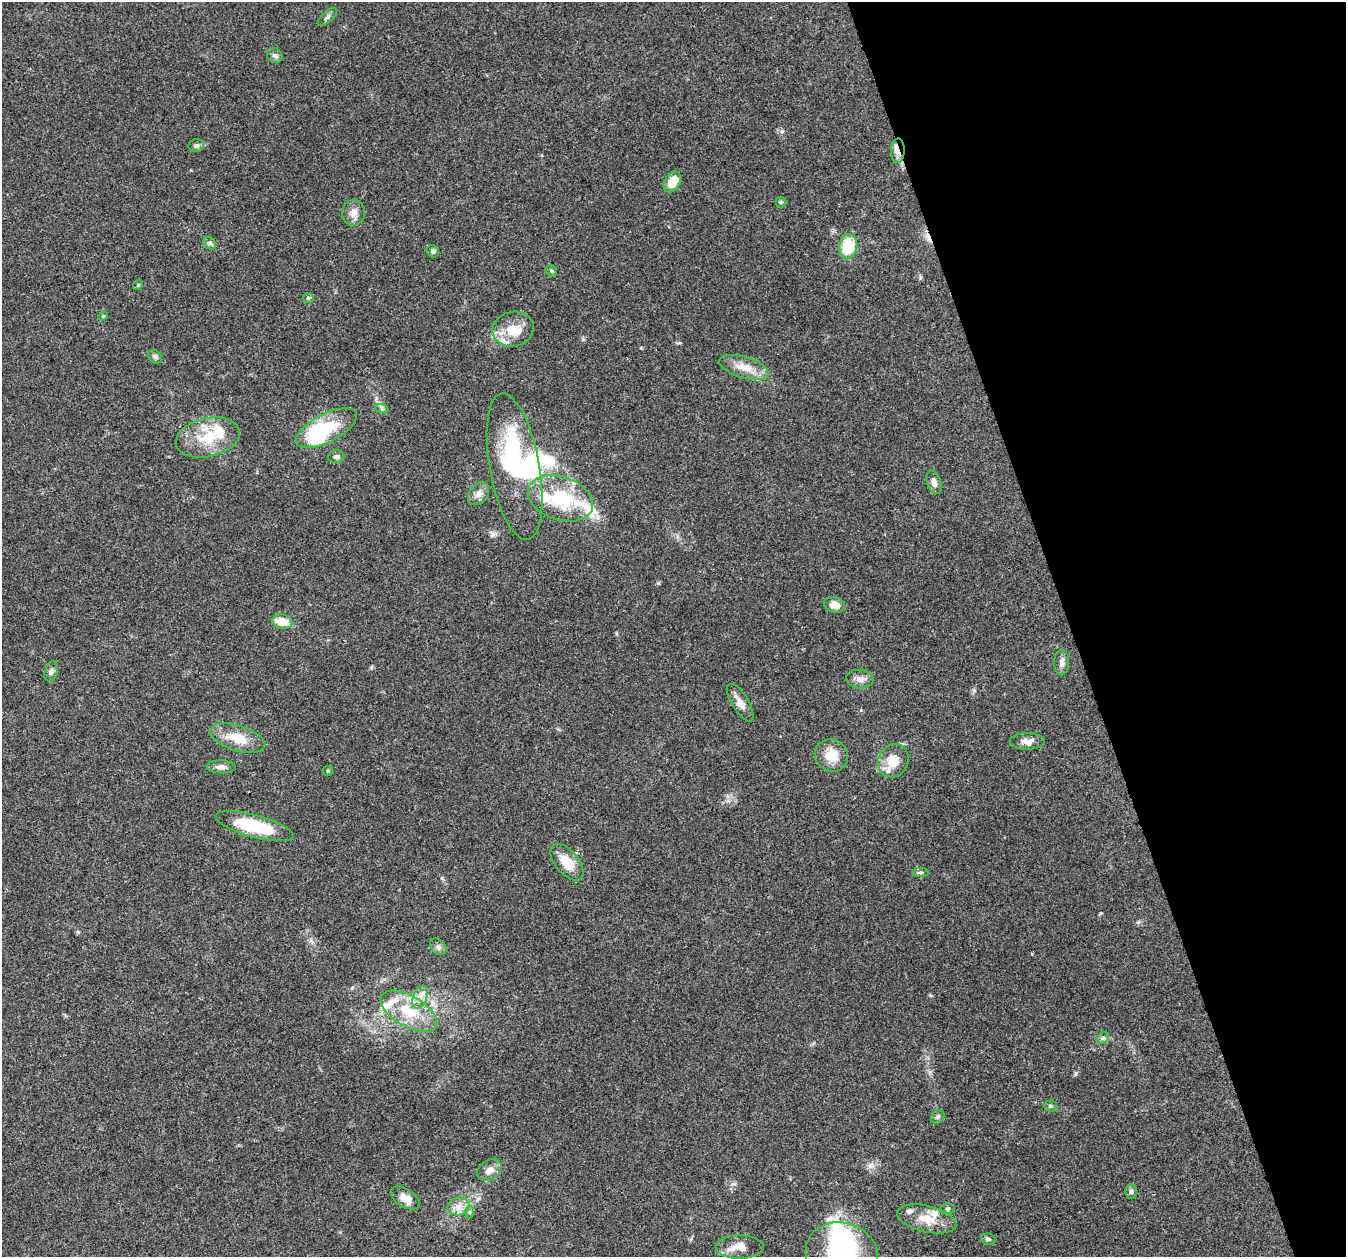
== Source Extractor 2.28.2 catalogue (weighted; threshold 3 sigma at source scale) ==
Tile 12 of 4 x 4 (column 4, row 3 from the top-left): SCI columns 4037-5380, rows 1376-2630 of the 5380 x 5206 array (HDU 1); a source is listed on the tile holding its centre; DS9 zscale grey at full resolution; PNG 1348 x 1259 px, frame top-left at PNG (2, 2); each listed source drawn as its Kron ellipse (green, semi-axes under 4 px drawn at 4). Shown black and unused: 20% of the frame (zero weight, under 3 of 4 exposures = <1% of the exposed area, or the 3 px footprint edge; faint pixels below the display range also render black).
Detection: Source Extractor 2.28.2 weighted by HDU 2 'WHT'; one run over the whole footprint, this tile lists its part. Background 0.0848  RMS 0.005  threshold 0.0225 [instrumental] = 3 sigma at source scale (4.5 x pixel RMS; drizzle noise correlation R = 1.50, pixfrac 1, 0.0396/0.0396 arcsec/px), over >= 5 px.
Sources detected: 75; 6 inside a brighter object's white glare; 1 cosmic-ray / hot-pixel residue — neither listed nor drawn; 12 inside a brighter listed object's ellipse — not listed separately; the other 56 listed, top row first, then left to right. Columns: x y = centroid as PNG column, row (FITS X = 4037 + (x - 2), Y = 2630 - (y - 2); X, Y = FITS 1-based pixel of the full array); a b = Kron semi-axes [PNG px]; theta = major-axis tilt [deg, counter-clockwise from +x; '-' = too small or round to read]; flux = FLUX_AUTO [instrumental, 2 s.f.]
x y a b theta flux
327 17 12 5 41 1.4
275 56 8 7 - 1.5
196 146 8 6 13 1.4
898 151 12 7 88 3.3
672 182 11 8 59 8.1
781 202 5 5 - 0.68
354 213 12 11 - 3.9
210 243 7 5 -46 1.1
848 246 12 9 79 18
433 251 6 6 - 1.3
551 271 6 5 - 0.75
138 285 5 4 - 0.57
308 298 5 5 - 0.76
103 316 5 4 - 0.62
513 329 20 17 14 9.9
155 357 8 6 -40 1.2
744 367 26 10 -17 7.9
382 409 7 4 -19 0.97
326 428 33 14 27 21
208 437 32 19 13 18
336 457 8 6 9 1.2
515 467 74 25 -80 68
934 482 12 7 -72 2.6
479 494 12 9 51 3.2
561 498 33 21 -19 35
834 605 10 7 -15 5
282 621 10 7 -13 7.8
1062 662 13 7 90 2.4
51 671 11 6 72 1.6
860 679 13 9 -7 3.4
740 703 21 8 -59 4.5
238 738 28 13 -17 12
1027 741 18 8 -1 3.7
831 755 17 15 -36 9.2
893 761 17 15 61 8.8
221 767 14 6 -2 2.6
328 771 5 5 - 0.57
254 826 40 11 -15 28
567 862 22 11 -50 11
920 872 8 4 0 1
438 947 9 7 -47 1.7
420 997 12 7 68 3.4
409 1011 31 15 -30 19
1103 1038 6 5 - 1.1
1050 1106 6 5 - 0.92
938 1117 7 6 - 1.1
489 1170 13 9 37 3.8
1131 1192 7 5 90 1.3
405 1198 16 9 -33 5.2
458 1206 11 9 15 4
948 1209 7 5 1 0.97
470 1212 6 4 90 0.8
927 1219 30 13 -13 9.2
988 1239 7 5 -15 1
740 1247 24 11 -1 6.7
842 1254 37 31 -18 55
Overlapping masked pixels (flux is a lower limit): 2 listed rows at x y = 898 151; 515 467
Isophote crosses this tile's border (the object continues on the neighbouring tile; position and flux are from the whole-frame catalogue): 1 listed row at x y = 842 1254
Unlisted compact peaks at least as high as the median listed source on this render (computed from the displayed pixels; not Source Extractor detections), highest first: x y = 1075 1074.